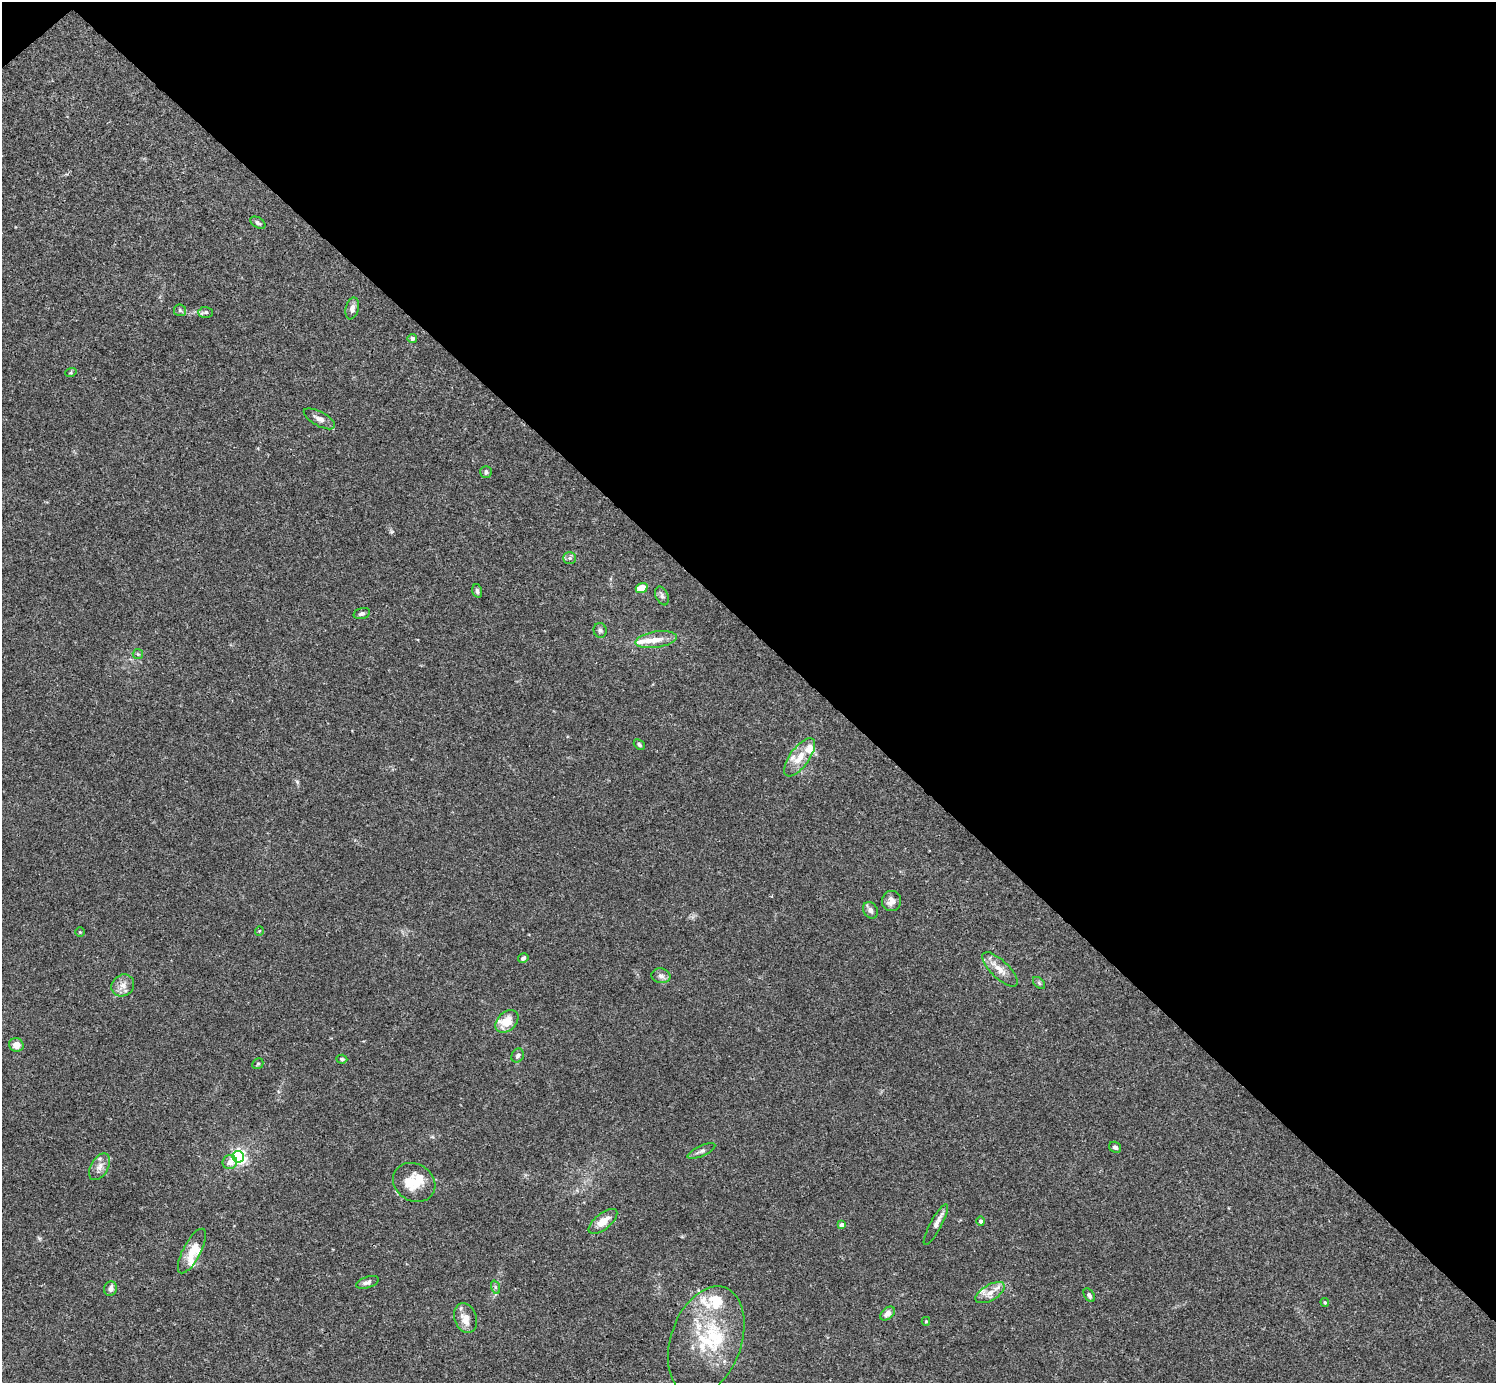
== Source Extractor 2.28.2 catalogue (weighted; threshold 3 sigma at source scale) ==
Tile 3 of 4 x 4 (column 3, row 1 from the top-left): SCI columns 2991-4484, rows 4302-5682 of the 5982 x 5981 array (HDU 1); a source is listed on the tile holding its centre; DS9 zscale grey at full resolution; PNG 1498 x 1385 px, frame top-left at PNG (2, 2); each listed source drawn as its Kron ellipse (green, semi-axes under 4 px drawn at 4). Shown black and unused: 46% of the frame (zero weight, under 3 of 4 exposures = <1% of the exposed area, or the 3 px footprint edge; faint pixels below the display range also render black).
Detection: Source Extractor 2.28.2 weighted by HDU 2 'WHT'; one run over the whole footprint, this tile lists its part. Background 0.0164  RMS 0.0022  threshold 0.0098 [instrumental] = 3 sigma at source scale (4.5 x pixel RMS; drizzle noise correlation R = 1.50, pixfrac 1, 0.05/0.05 arcsec/px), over >= 5 px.
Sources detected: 66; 2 inside a brighter object's white glare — neither listed nor drawn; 11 inside a brighter listed object's ellipse — not listed separately; the other 53 listed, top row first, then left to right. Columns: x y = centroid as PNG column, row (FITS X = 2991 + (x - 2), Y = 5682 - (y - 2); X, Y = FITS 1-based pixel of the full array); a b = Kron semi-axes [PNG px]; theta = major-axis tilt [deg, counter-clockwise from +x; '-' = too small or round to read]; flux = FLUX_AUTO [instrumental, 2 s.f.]
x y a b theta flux
258 223 8 5 -32 0.5
352 308 11 6 78 1.1
180 310 6 6 - 0.44
206 312 7 5 -1 0.43
412 338 4 4 - 0.38
71 372 6 4 18 0.29
319 419 17 7 -28 1.3
486 472 6 5 - 0.53
570 558 6 5 - 0.51
642 588 6 5 - 3.1
477 591 7 4 -75 0.52
662 596 10 6 -65 0.64
362 614 8 5 15 0.61
600 630 7 6 - 0.48
656 640 21 8 9 2.4
138 654 5 5 - 0.32
639 745 6 5 - 0.46
800 757 22 9 54 3.2
892 901 10 9 - 1.7
870 910 9 7 -55 0.94
259 931 5 3 - 0.16
80 932 5 5 - 0.27
523 958 5 4 - 0.69
1000 969 23 9 -44 2.4
661 976 9 7 -10 0.88
1039 983 7 4 -46 0.35
123 985 12 10 36 1.6
507 1021 13 9 43 3.7
16 1045 7 6 - 1.7
518 1056 7 6 - 0.59
342 1059 5 4 - 0.38
258 1064 6 5 - 0.36
1115 1147 6 5 - 0.59
701 1151 15 5 25 0.71
238 1157 6 5 - 57
230 1162 7 7 - 1.5
100 1167 14 8 59 1.5
414 1182 22 18 -32 4.5
603 1221 17 8 39 2.7
981 1221 5 4 - 0.57
936 1224 23 5 61 1.4
842 1225 4 4 - 1.1
192 1251 25 9 62 3
367 1282 12 5 19 0.73
495 1287 7 4 -71 0.42
111 1289 7 6 - 1
990 1293 16 8 30 1.9
1089 1295 7 4 -57 0.58
1325 1302 4 4 - 0.25
888 1313 8 5 40 1.3
465 1318 15 11 -71 2.6
926 1321 4 3 - 0.26
706 1341 56 35 70 18